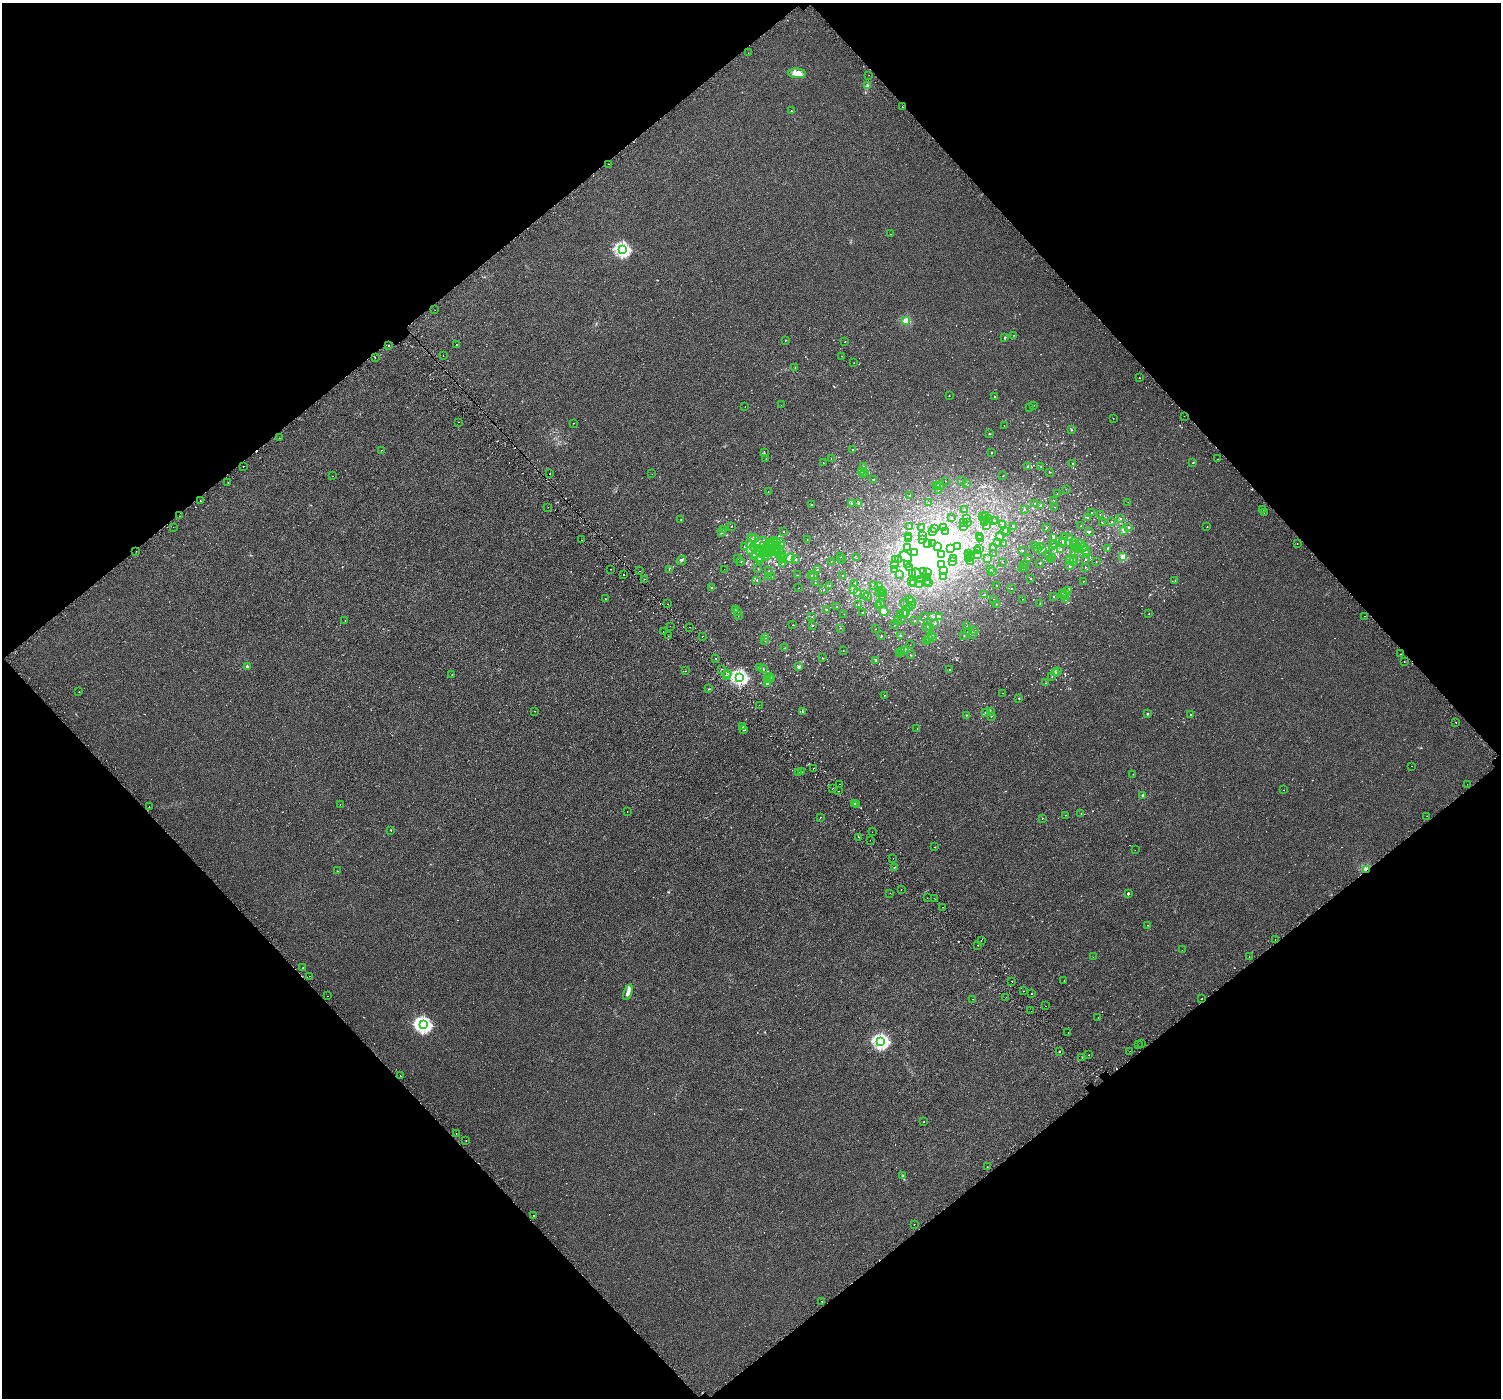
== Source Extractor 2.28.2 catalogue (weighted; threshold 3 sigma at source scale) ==
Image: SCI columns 50-6042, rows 274-5857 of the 6103 x 6064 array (HDU 1 of 3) = the unmasked area's bounding box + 8 px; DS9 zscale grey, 4 x 4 block average (1 PNG px = mean of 4 x 4 image px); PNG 1503 x 1400 px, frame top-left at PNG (2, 3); each listed source drawn as its Kron ellipse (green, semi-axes under 4 px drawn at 4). Shown black and unused: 50% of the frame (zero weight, under 2 of 3 exposures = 3% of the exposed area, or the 3 px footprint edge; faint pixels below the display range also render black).
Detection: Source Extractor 2.28.2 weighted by HDU 2 'WHT'. Background 0.00134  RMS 0.0056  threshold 0.0254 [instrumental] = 3 sigma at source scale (4.5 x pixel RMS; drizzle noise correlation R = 1.50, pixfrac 1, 0.0396/0.0396 arcsec/px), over >= 5 px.
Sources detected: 1054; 8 too faint to see at this stretch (4 x 4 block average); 52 inside a brighter object's white glare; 23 cosmic-ray / hot-pixel residue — neither listed nor drawn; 62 coinciding with a brighter row at this scale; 33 inside a brighter listed object's ellipse — not listed separately; of the other 876, all 500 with FLUX_AUTO >= 0.866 (the completeness limit of this list) listed and drawn (376 fainter detections not listed), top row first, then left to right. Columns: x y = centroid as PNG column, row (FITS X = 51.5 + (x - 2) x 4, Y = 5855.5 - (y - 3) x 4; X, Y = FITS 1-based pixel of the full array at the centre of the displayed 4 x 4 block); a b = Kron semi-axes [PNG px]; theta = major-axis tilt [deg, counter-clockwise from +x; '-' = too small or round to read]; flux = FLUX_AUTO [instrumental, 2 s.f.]
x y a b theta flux
748 53 2 2 - 1.6
797 73 8 5 -5 26
869 75 2 2 - 1
867 86 2 2 - 2.4
902 107 2 2 - 3.4
791 111 2 2 - 4.4
609 164 2 2 - 2.5
891 234 2 2 - 1.6
622 249 2 2 - 580
435 310 2 2 - 2.6
906 321 2 2 - 120
1014 335 2 2 - 0.87
1005 338 2 2 - 6.3
785 340 2 2 - 1.9
845 342 2 2 - 1.1
457 344 2 2 - 35
389 345 2 2 - 28
443 356 2 2 - 1.2
842 356 2 2 - 0.89
375 358 2 2 - 3.5
854 363 2 2 - 0.95
795 367 2 2 - 0.96
1139 378 2 2 - 3.4
949 396 2 2 - 2
995 396 2 2 - 1.2
781 405 2 2 - 5.3
1034 405 2 2 - 1.3
745 407 2 2 - 14
1030 407 2 2 - 1.2
1184 416 2 2 - 1.2
1113 418 2 2 - 1.5
459 422 2 2 - 5.1
573 423 2 2 - 1.2
1004 425 2 2 - 0.91
1071 430 2 2 - 2.7
989 434 2 2 - 3.8
279 438 2 2 - 2.6
852 449 2 2 - 1
382 450 2 2 - 0.87
764 453 2 2 - 0.95
991 453 2 2 - 3.4
831 458 2 2 - 1.3
766 459 2 2 - 1.1
1218 459 2 2 - 1.4
823 463 2 2 - 1
1073 463 2 2 - 1.4
1193 463 2 2 - 3
243 466 2 2 - 4.8
863 466 2 2 - 1.5
1028 467 4 2 - 2.8
1041 467 2 2 - 1.4
861 472 2 2 - 2.3
1050 472 2 2 - 1.3
864 473 2 2 - 5.5
550 474 2 2 - 1.7
652 474 2 2 - 1.1
863 475 2 2 - 2.8
332 476 2 2 - 1.5
1003 476 2 2 - 0.9
873 479 2 2 - 1.3
945 481 2 2 - 1.1
962 481 2 2 - 1.1
228 483 2 2 - 2.5
966 483 2 2 - 1.1
936 486 2 2 - 4.2
941 486 2 2 - 1.3
938 487 2 2 - 2.8
1066 489 2 2 - 1.1
938 490 2 2 - 1.1
768 491 2 2 - 1.1
1057 494 2 2 - 1.4
909 495 2 2 - 2.1
1054 500 2 2 - 1.3
200 501 2 2 - 3.1
1128 502 2 2 - 1.1
859 503 3 2 - 4.1
928 503 2 2 - 1.1
1035 503 2 2 - 2
851 504 2 2 - 1.7
811 505 2 2 - 3.5
1041 506 4 2 - 2.6
548 507 2 2 - 2.6
1055 507 2 2 - 0.96
1024 509 2 2 - 1.5
1263 509 2 2 - 0.89
965 510 2 2 - 2.5
1092 512 2 2 - 1.3
1264 513 2 2 - 2.4
1100 514 2 2 - 1.3
179 516 2 2 - 3.7
985 516 2 2 - 1.4
983 517 3 2 - 2.7
1088 517 2 2 - 1.8
952 518 2 2 - 1.2
967 518 2 2 - 1.7
989 518 2 2 - 3.8
681 519 2 2 - 1.2
1120 519 2 2 - 2.1
985 520 2 2 - 8.6
995 520 2 2 - 2.4
993 521 3 2 - 2.4
964 522 2 2 - 1
968 522 2 2 - 1.2
1112 522 2 2 - 1.6
985 523 2 2 - 1.6
1102 523 3 2 - 1.1
1002 525 2 2 - 2.2
731 526 2 2 - 0.9
910 526 2 2 - 4.7
987 526 2 2 - 5
1013 526 2 2 - 1.2
1081 526 2 2 - 3.3
173 527 2 2 - 3.7
963 527 2 2 - 1.8
1128 527 2 2 - 6.4
1207 527 2 2 - 1.7
921 528 2 2 - 2.3
934 528 2 2 - 1.7
944 528 3 2 - 2.8
1046 528 2 2 - 0.95
724 530 3 2 - 2.7
784 531 2 2 - 1
933 531 2 2 - 2.2
946 531 3 2 - 3.1
1004 531 2 2 - 1.6
1006 531 2 2 - 3.4
1124 531 2 2 - 9.3
722 532 2 2 - 7.1
1089 532 3 2 - 2.5
922 535 2 2 - 0.88
909 536 2 2 - 2.4
999 536 2 2 - 2.5
979 537 2 2 - 2.7
1065 537 2 2 - 2.6
1069 537 2 2 - 1.4
751 538 2 2 - 1.5
754 538 2 2 - 1.3
981 538 3 2 - 2
1053 538 2 2 - 2.7
908 539 3 2 - 1.7
922 539 3 3 - 6.3
581 540 2 2 - 5.6
807 540 2 2 - 0.89
775 541 2 2 - 1.6
1063 541 2 2 - 1.4
760 542 8 4 23 18
771 542 2 2 - 1.6
1075 542 2 2 - 3.1
749 543 3 2 - 4.1
776 543 2 2 - 1.7
781 543 2 2 - 2.9
928 543 2 2 - 1
933 543 2 2 - 1.6
997 543 2 2 - 0.97
1068 543 2 2 - 1.3
773 544 2 2 - 1.1
1004 544 2 2 - 0.98
1073 544 2 2 - 3.9
1082 544 2 2 - 6
1297 544 2 2 - 3.6
763 545 2 2 - 1.5
781 545 2 2 - 4.3
1035 545 2 2 - 0.99
1054 545 2 2 - 1.1
745 546 2 2 - 1.5
777 546 2 2 - 1
937 546 2 2 - 1.9
958 546 2 2 - 1.1
1041 546 2 2 - 6.7
1052 546 2 2 - 0.89
754 547 4 2 - 4.4
1083 547 4 2 - 4.2
758 548 2 2 - 26
774 548 3 2 - 7.2
908 548 2 2 - 1.6
950 548 2 2 - 2.1
994 548 2 2 - 1.3
1037 548 2 2 - 1.1
1074 548 2 2 - 6.7
1107 548 2 2 - 1.4
980 549 2 2 - 1.3
765 550 4 2 - 5.3
977 550 2 2 - 1.2
1042 550 2 2 - 4.2
1060 550 3 2 - 2.5
1077 550 2 2 - 1.3
136 551 2 2 - 1.5
751 551 2 2 - 1.4
758 551 3 2 - 19
1022 551 2 2 - 1.5
1074 551 2 2 - 2.5
1085 551 4 2 - 8.3
770 552 2 2 - 1.7
773 552 2 2 - 0.91
776 552 2 2 - 0.87
914 552 2 2 - 1.3
762 553 3 2 - 2.4
968 553 2 2 - 1.1
1087 553 2 2 - 1
756 554 2 2 - 1.2
782 554 2 2 - 0.98
942 554 2 2 - 2
977 554 2 2 - 0.88
993 554 2 2 - 1.6
768 555 2 2 - 4.9
969 555 2 2 - 1.2
1047 555 2 2 - 0.99
754 556 3 2 - 6
780 556 2 2 - 1.1
760 557 2 2 - 2.2
783 557 2 2 - 1.9
840 557 2 2 - 0.9
906 557 7 4 -34 34
972 557 3 2 - 2.7
1053 557 2 2 - 4.4
1123 557 2 2 - 91
765 558 2 2 - 1.9
790 558 5 4 - 18
856 558 2 2 - 1.4
954 558 2 2 - 1.5
738 559 2 2 - 1.1
783 559 3 2 - 2.9
898 559 2 2 - 1
968 559 2 2 - 1.8
987 559 3 2 - 3
1028 559 2 2 - 1.8
1085 559 2 2 - 1.2
681 560 5 2 - 3.5
759 560 2 2 - 1.7
796 560 2 2 - 2.2
842 560 2 2 - 0.88
896 560 2 2 - 2
1050 560 2 2 - 1.3
1070 560 3 3 - 7
1073 560 3 2 - 7.8
741 561 2 2 - 1.5
831 561 2 2 - 1.2
952 561 2 2 - 1.3
970 562 2 2 - 2
1003 562 2 2 - 1.5
1073 562 4 2 - 3.2
1096 562 2 2 - 1.4
1040 563 2 2 - 2.5
783 564 2 2 - 1.2
894 564 2 2 - 2.2
941 564 2 2 - 0.88
907 565 2 2 - 1.2
1025 565 2 2 - 0.93
1070 565 2 2 - 3.2
909 567 2 2 - 1.7
1022 567 2 2 - 2.2
1085 567 2 2 - 1.9
1025 568 2 2 - 1.4
610 569 2 2 - 4.3
724 569 2 2 - 1.6
758 569 2 2 - 1
991 569 2 2 - 1.3
669 570 2 2 - 1
817 570 2 2 - 1.8
895 570 2 2 - 2.8
943 570 2 2 - 1.1
639 571 2 2 - 7.9
768 571 2 2 - 0.95
924 571 4 2 - 3.2
993 572 2 2 - 1.2
927 573 2 2 - 2.6
814 574 2 2 - 3
900 574 2 2 - 1.6
912 574 2 2 - 1.4
917 574 6 3 -45 12
624 575 2 2 - 13
797 575 2 2 - 1.1
843 575 2 2 - 2.2
772 576 2 2 - 0.91
811 576 2 2 - 4
943 576 2 2 - 4.5
769 577 2 2 - 1.3
927 578 2 2 - 1.7
644 579 2 2 - 28
1031 579 2 2 - 0.96
757 580 2 2 - 1.2
921 580 2 2 - 4.2
1175 580 2 2 - 1.2
912 581 2 2 - 1.1
927 581 2 2 - 1.2
1083 581 2 2 - 1.7
815 582 2 2 - 1.5
929 582 2 2 - 3.9
855 583 2 2 - 2.9
913 584 2 2 - 1.6
829 585 2 2 - 1.8
920 585 2 2 - 1.4
997 585 2 2 - 1.1
874 586 4 2 - 3.3
879 586 2 2 - 4
712 588 2 2 - 2.6
799 588 2 2 - 1.3
1011 588 2 2 - 1
853 589 2 2 - 2.3
823 590 2 2 - 1
881 590 2 2 - 7.4
1068 590 3 2 - 2.3
858 592 2 2 - 1.3
880 592 2 2 - 0.88
884 593 2 2 - 2.3
1062 593 2 2 - 1.8
984 594 2 2 - 1.3
1066 594 2 2 - 1.6
864 595 2 2 - 1.4
868 596 2 2 - 1.2
1054 596 2 2 - 1.7
1064 596 2 2 - 2.6
883 597 2 2 - 2.2
605 599 2 2 - 4.1
910 599 2 2 - 1.6
994 599 2 2 - 1.9
1023 599 2 2 - 1
1066 600 2 2 - 2
912 601 2 2 - 4.8
667 604 2 2 - 2.2
881 604 2 2 - 1.6
905 604 2 2 - 0.98
996 604 2 2 - 2.3
1040 604 2 2 - 1.3
858 605 2 2 - 1.4
879 605 2 2 - 2.5
837 606 2 2 - 0.94
913 606 4 2 - 3.9
910 608 2 2 - 1.7
735 610 2 2 - 1
827 610 3 2 - 1.8
884 611 5 3 - 12
737 612 2 2 - 1.3
862 612 2 2 - 1
905 612 2 2 - 8.2
844 614 2 2 - 0.91
901 614 2 2 - 1.1
904 614 2 2 - 1.4
1149 614 2 2 - 0.97
739 615 2 2 - 1.2
812 616 2 2 - 1.1
925 616 2 2 - 1
940 616 2 2 - 1.4
1365 616 2 2 - 2.1
933 617 2 2 - 3.1
901 619 2 2 - 1.1
345 621 2 2 - 0.93
897 621 2 2 - 1.9
915 621 2 2 - 3.5
935 623 2 2 - 5.8
895 624 2 2 - 2
793 625 2 2 - 1.2
813 625 2 2 - 1.9
670 626 2 2 - 2.8
927 626 2 2 - 1.4
966 626 2 2 - 1.1
690 627 2 2 - 1
840 628 2 2 - 2.1
929 628 2 2 - 0.94
875 629 2 2 - 1.3
975 630 2 2 - 1.1
663 632 2 2 - 4.3
968 632 2 2 - 1.8
973 634 2 2 - 2
964 635 2 2 - 1.1
668 636 2 2 - 3.5
702 636 2 2 - 2.2
881 636 2 2 - 3.8
901 636 2 2 - 0.91
931 636 2 2 - 2.4
766 638 2 2 - 3.6
928 638 3 2 - 1.9
933 638 2 2 - 2
765 640 2 2 - 1.3
926 641 2 2 - 1.2
910 645 2 2 - 1
785 648 2 2 - 1.2
905 650 2 2 - 1.9
843 651 2 2 - 1.3
902 651 2 2 - 0.91
899 654 2 2 - 1.3
1401 654 2 2 - 9.8
910 655 2 2 - 2.5
716 658 2 2 - 2.7
822 658 2 2 - 0.92
876 660 2 2 - 1
1404 662 2 2 - 12
247 667 2 2 - 29
799 667 2 2 - 19
759 668 3 2 - 2.1
722 669 2 2 - 1.4
763 669 2 2 - 1.7
950 669 2 2 - 2.2
685 671 2 2 - 0.88
1058 671 3 2 - 3.6
728 673 2 2 - 1.2
1056 673 2 2 - 3
452 674 2 2 - 1.5
727 675 2 2 - 3.2
769 677 2 2 - 11
1052 677 2 2 - 1.5
740 678 2 2 - 620
768 679 2 2 - 1.1
772 679 2 2 - 11
1045 683 2 2 - 1
767 684 2 2 - 1.4
709 689 2 2 - 3.3
79 692 2 2 - 2.9
1003 693 2 2 - 1
884 695 2 2 - 1
1019 698 2 2 - 1.5
759 705 2 2 - 2
535 711 2 2 - 7.6
990 711 2 2 - 2.3
803 712 3 2 - 1.5
985 713 2 2 - 3
1147 714 2 2 - 7.2
1191 714 2 2 - 0.91
967 715 2 2 - 2.3
991 716 2 2 - 1.3
1456 722 2 2 - 1.1
742 726 2 2 - 1.1
917 728 2 2 - 0.95
743 730 2 2 - 2.6
1412 766 2 2 - 2.9
814 768 2 2 - 9.5
798 772 2 2 - 5.1
802 772 2 2 - 1.6
1133 774 2 2 - 0.88
839 784 2 2 - 2.8
1467 784 2 2 - 0.92
833 789 2 2 - 2.2
1283 790 2 2 - 2.2
839 791 2 2 - 7.9
1143 795 2 2 - 33
855 803 2 2 - 5.4
340 804 2 2 - 3.4
857 805 2 2 - 1.1
149 807 2 2 - 3.2
627 812 2 2 - 1.2
1081 813 2 2 - 0.98
1065 815 2 2 - 1.7
1427 816 2 2 - 3.2
820 817 2 2 - 0.95
1042 818 2 2 - 0.96
391 830 2 2 - 1.6
872 832 2 2 - 13
859 837 2 2 - 7.9
870 840 2 2 - 1.1
935 847 2 2 - 1.2
1135 850 2 2 - 1.2
893 858 2 2 - 2.2
894 867 2 2 - 1.8
1366 869 2 2 - 100
338 871 2 2 - 1.1
901 890 2 2 - 1.5
890 893 2 2 - 1.1
1128 893 2 2 - 11
927 898 2 2 - 1
935 899 2 2 - 1.5
943 907 2 2 - 5.1
1147 925 2 2 - 2.7
1275 939 2 2 - 1.7
981 941 2 2 - 1
978 945 2 2 - 1.4
1182 950 2 2 - 1.5
1093 957 2 2 - 1.6
1249 957 2 2 - 4.1
303 968 2 2 - 9.1
309 976 2 2 - 2.2
1064 980 2 2 - 1.4
1012 981 2 2 - 3.6
1023 991 2 2 - 1.3
628 992 8 2 69 16
1031 994 2 2 - 7.4
328 996 2 2 - 1.2
1006 997 2 2 - 2.6
973 999 2 2 - 1.3
1201 999 2 2 - 1.1
1046 1006 2 2 - 2.8
1031 1011 2 2 - 5.6
1098 1017 2 2 - 0.92
423 1025 3 3 - 870
1068 1032 2 2 - 6.5
881 1042 2 2 - 640
1141 1043 2 2 - 1
1138 1045 2 2 - 1.6
1130 1051 2 2 - 1
1059 1052 2 2 - 10
1089 1055 2 2 - 3.1
1082 1058 2 2 - 6.2
400 1076 2 2 - 8.8
924 1122 2 2 - 4.9
456 1133 2 2 - 1.4
466 1141 2 2 - 2.4
987 1167 2 2 - 3
903 1176 2 2 - 1.2
534 1216 2 2 - 2.1
914 1224 2 2 - 4.3
822 1301 2 2 - 10
Overlapping masked pixels (flux is a lower limit): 1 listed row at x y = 1366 869
Diffuse or blended objects may show on this block-average render without a row.